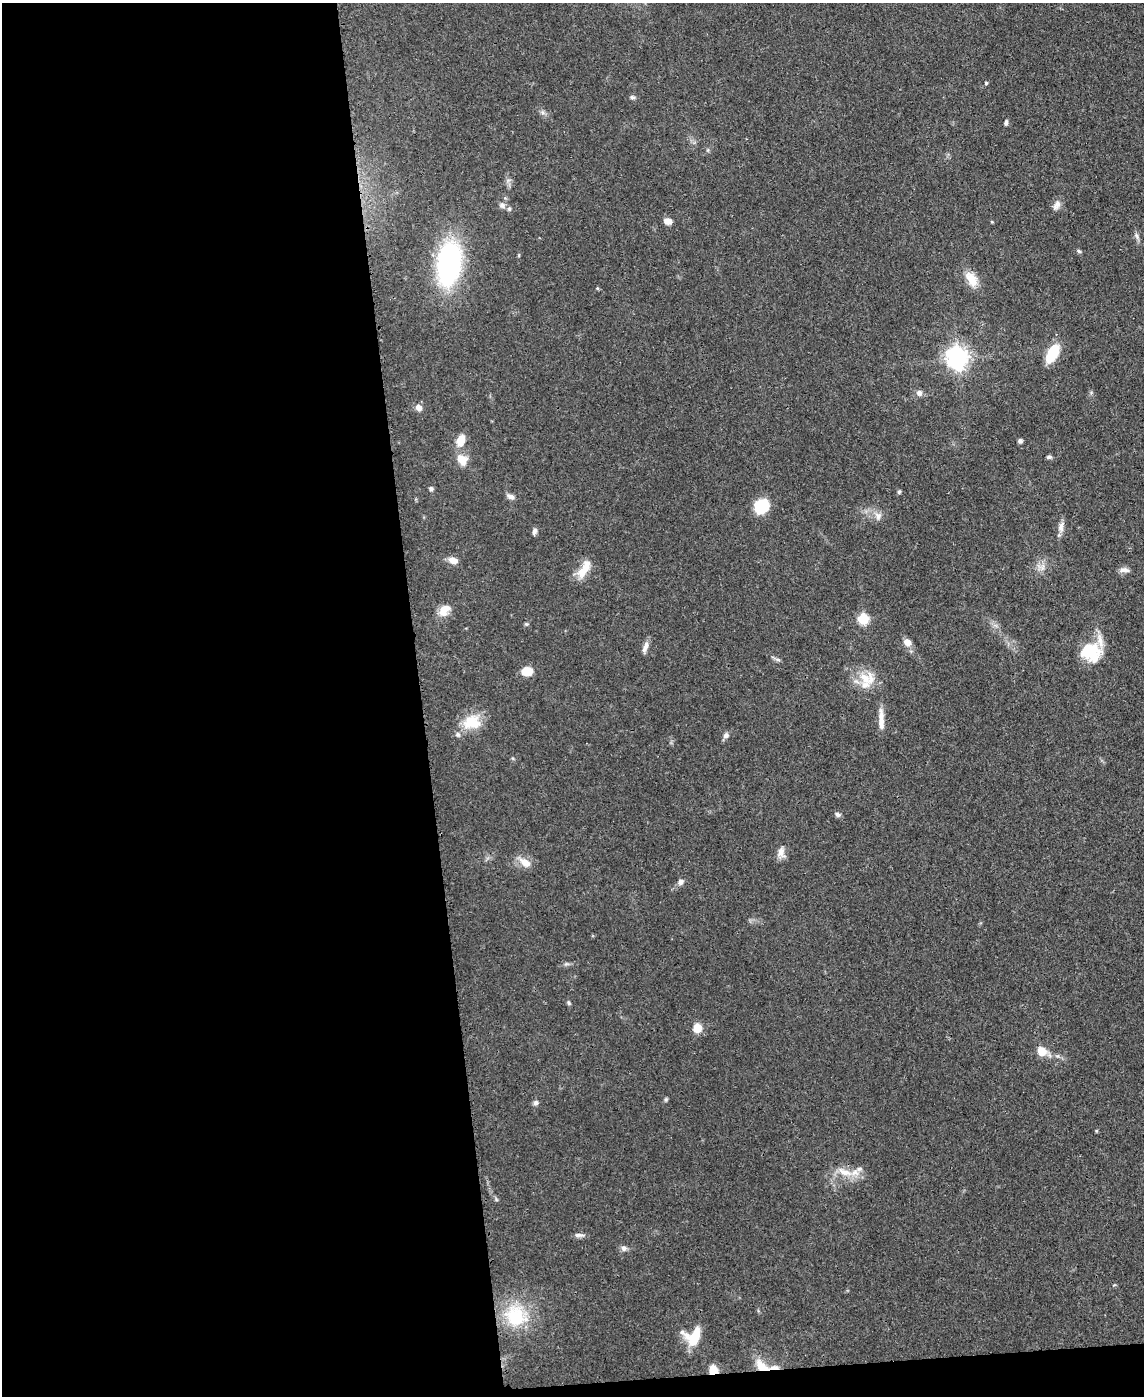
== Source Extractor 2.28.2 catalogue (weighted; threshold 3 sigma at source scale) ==
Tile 9 of 4 x 3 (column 1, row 3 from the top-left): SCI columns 71-1212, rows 203-1596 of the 4717 x 4694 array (HDU 1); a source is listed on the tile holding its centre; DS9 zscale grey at full resolution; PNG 1146 x 1398 px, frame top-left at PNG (2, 3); no overlay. Shown black and unused: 38% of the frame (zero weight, under 3 of 4 exposures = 9% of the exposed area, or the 3 px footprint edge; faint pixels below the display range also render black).
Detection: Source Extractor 2.28.2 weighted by HDU 2 'WHT'; one run over the whole footprint, this tile lists its part. Background 0.081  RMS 0.0043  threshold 0.0196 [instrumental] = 3 sigma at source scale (4.5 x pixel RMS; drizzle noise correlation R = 1.50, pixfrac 1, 0.05/0.05 arcsec/px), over >= 5 px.
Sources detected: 65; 7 inside a brighter listed object's ellipse — not listed separately; the other 58 listed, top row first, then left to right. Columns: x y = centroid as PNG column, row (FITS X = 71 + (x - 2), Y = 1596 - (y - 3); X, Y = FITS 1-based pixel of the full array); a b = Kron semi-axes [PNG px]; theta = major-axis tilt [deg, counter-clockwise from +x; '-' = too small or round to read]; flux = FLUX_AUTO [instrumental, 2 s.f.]
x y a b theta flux
986 83 4 4 - 0.6
632 97 7 5 -10 0.94
1006 122 8 4 81 0.93
502 205 9 8 - 1.8
1057 205 14 8 60 2.3
668 221 10 6 -7 2.8
1136 236 10 5 -64 1.3
1079 251 6 4 -28 0.75
449 264 41 22 83 81
971 279 22 13 -59 6.7
597 288 4 4 - 0.5
1052 354 16 8 60 19
957 358 8 7 - 320
919 393 7 7 - 1.9
419 408 9 7 -43 2.4
461 440 11 7 72 7.4
1020 441 5 5 - 1.1
1049 457 6 4 1 0.94
462 460 15 12 -52 5.6
431 489 5 5 - 0.88
899 492 5 4 - 0.7
511 497 11 6 -20 1.8
761 506 15 13 41 15
878 516 12 8 -80 2.5
1061 527 16 8 79 2.6
534 531 9 5 70 1.4
453 560 10 7 -18 4
1043 567 8 5 89 1.6
584 569 26 10 60 7.3
1124 570 13 6 -1 2
444 610 15 10 49 6.1
863 619 6 6 - 29
526 624 5 5 - 0.61
907 642 10 8 -31 2.9
645 647 15 6 70 2.5
1089 650 22 20 -47 17
778 660 8 5 -27 1.1
527 671 10 8 2 7.8
867 678 25 17 -10 10
881 719 27 7 -89 4.6
472 722 24 18 13 12
726 735 8 7 - 1.5
838 814 8 5 -24 1.2
781 852 13 10 -86 3.2
525 862 17 10 -32 4.9
680 882 7 6 - 1.9
569 1003 7 4 -61 0.74
697 1028 10 8 88 5.8
1041 1052 8 7 - 8.1
666 1099 6 4 -71 0.63
536 1103 7 6 - 1.3
845 1172 24 9 -20 6.9
579 1235 15 5 -4 1.6
624 1248 8 7 - 1.6
516 1316 35 30 -36 25
693 1337 18 17 - 13
762 1366 20 10 -39 6.9
713 1370 8 8 - 6.4
Overlapping masked pixels (flux is a lower limit): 2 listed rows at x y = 762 1366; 713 1370